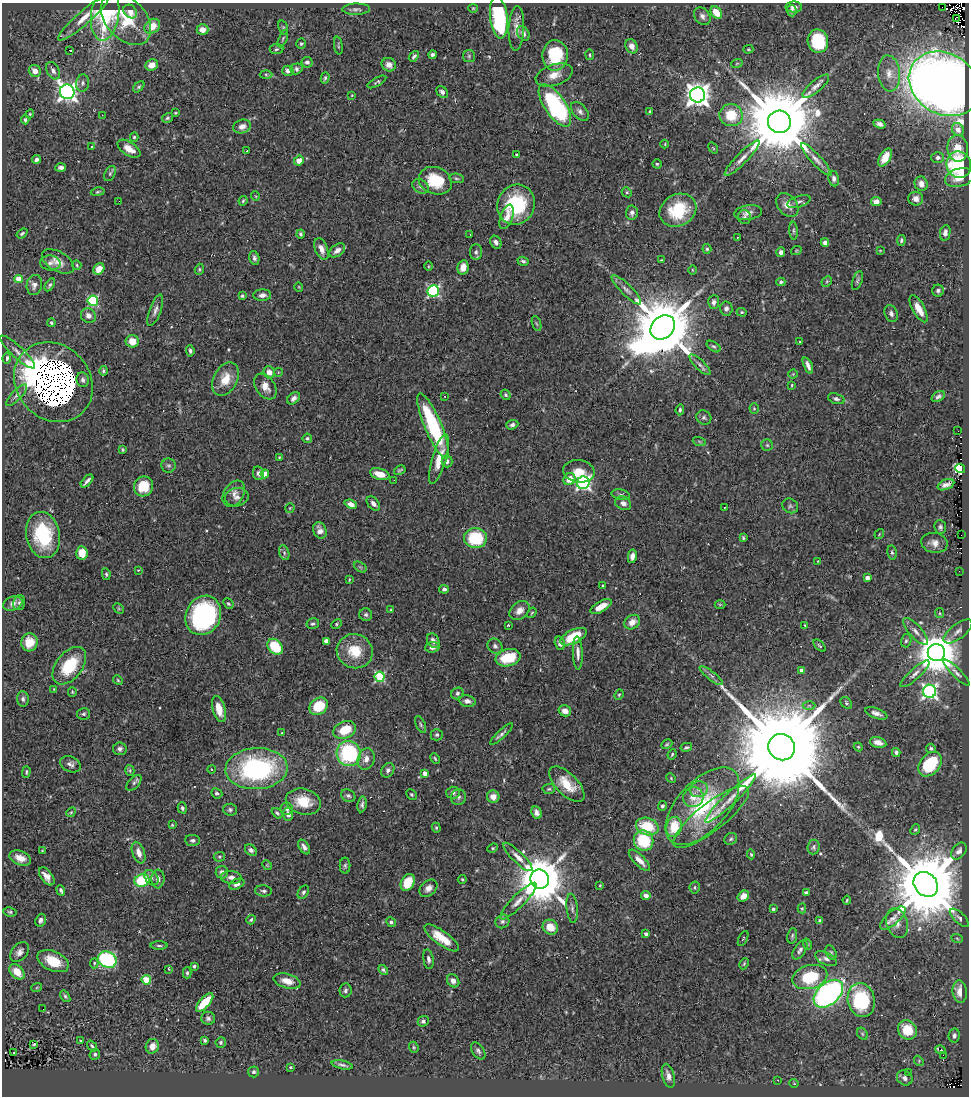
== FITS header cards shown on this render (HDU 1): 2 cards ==
NAXIS1  =                  967
NAXIS2  =                 1094

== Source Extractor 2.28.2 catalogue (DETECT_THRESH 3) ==
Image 967 x 1094 px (HDU 1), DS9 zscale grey, 1 PNG px = 1 image px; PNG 971 x 1098 px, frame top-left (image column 1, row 1094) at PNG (2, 3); each listed source drawn as its Kron ellipse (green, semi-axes under 4 px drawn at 4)
Background 0.646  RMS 0.031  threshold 0.0944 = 3 sigma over >= 5 px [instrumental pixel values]
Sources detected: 459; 6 with non-positive FLUX_AUTO (blend fragments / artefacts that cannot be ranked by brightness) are neither listed nor drawn; the other 453 listed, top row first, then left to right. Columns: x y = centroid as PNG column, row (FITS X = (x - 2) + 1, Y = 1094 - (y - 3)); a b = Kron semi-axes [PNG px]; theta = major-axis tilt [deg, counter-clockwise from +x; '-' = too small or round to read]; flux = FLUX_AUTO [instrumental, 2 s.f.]
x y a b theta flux
794 7 8 5 0 9.1
942 7 2 2 - 12000
473 8 4 4 - 2.1
356 9 14 5 1 6.8
792 10 6 5 - 5
130 12 8 6 -43 15
716 12 7 5 -52 36
105 14 26 14 82 190
702 16 9 7 -51 9
499 17 21 8 -83 240
84 18 33 6 41 28
956 18 3 2 - 4.5
126 19 30 20 -47 84
152 26 8 6 39 31
283 28 7 4 -71 3
516 28 22 7 88 19
202 30 6 5 - 15
523 33 8 5 -57 8.1
283 39 9 4 67 3.7
818 41 12 10 -78 110
301 44 5 5 - 3.1
338 46 9 3 -81 2.3
631 46 7 6 - 16
276 49 7 5 7 4.5
748 49 5 4 - 2.8
69 50 3 2 - 23
433 54 4 3 - 4.9
555 55 15 12 88 110
590 55 5 3 - 2.4
414 56 6 4 50 4.1
469 56 6 6 - 4
307 62 5 5 - 8
737 63 6 3 20 2.6
152 65 6 5 - 16
389 65 7 6 - 13
296 69 6 5 - 6.8
35 71 6 5 - 18
53 71 9 6 -60 8.1
288 71 5 5 - 11
889 73 18 11 -84 28
266 74 6 4 -2 3.4
554 75 19 10 18 26
325 78 6 3 74 3.7
377 82 10 4 29 4
83 83 8 6 81 7
944 84 37 30 -32 3200
816 86 17 5 40 12
139 87 7 4 46 3.4
67 92 7 7 - 1100
442 92 6 5 - 7.3
352 95 3 3 - 1.7
698 95 7 7 - 2000
555 105 24 10 -56 340
580 111 11 6 -49 8.2
650 112 4 3 - 4.8
175 113 3 2 - 1.9
30 114 4 4 - 2
102 115 2 2 - 2.4
731 115 11 11 - 64
167 118 6 4 31 3.7
25 120 4 3 - 3.5
779 122 11 11 - 33000
879 124 6 4 -19 7
242 126 9 6 14 13
958 130 6 6 - 17
134 137 4 4 - 2.7
665 144 4 3 - 1.6
92 146 3 2 - 2.5
713 148 6 3 -54 1.9
958 148 13 10 -83 40
129 149 13 6 -33 25
247 151 2 2 - 1.5
517 155 3 3 - 2.5
885 157 10 5 60 24
742 158 24 5 45 18
938 158 6 5 - 6.8
36 159 4 4 - 6.6
816 159 21 5 -47 15
299 160 5 4 - 17
657 164 4 4 - 2.7
959 165 13 12 - 180
61 168 5 4 - 6.3
110 174 8 5 64 4.6
456 178 7 4 -6 4
834 178 8 5 -79 6.8
960 178 15 9 15 25
435 181 17 13 -21 78
921 184 7 6 - 13
420 186 9 6 -32 7
98 192 7 3 11 2.9
627 192 5 4 - 2.9
255 196 5 3 - 1.7
916 199 7 7 - 13
119 201 2 2 - 25
243 201 5 3 - 2.6
876 201 5 4 - 11
799 202 12 5 18 7.4
516 205 20 18 64 130
787 205 13 9 -52 20
678 210 19 15 29 94
632 213 7 6 - 7
748 213 14 7 8 12
507 217 13 6 70 17
745 217 7 6 - 5.3
794 231 9 3 -86 4.3
22 233 6 3 38 2.8
945 233 8 5 79 9.8
300 234 4 4 - 3.8
470 235 3 2 - 1.7
737 237 3 2 - 2
901 240 5 4 - 4.3
496 242 7 5 -58 8.6
825 243 4 4 - 7.2
321 249 11 6 -67 15
707 249 5 4 - 3.1
337 250 9 5 37 11
880 250 4 3 - 1.5
796 251 5 3 - 1.9
476 252 8 6 -90 5.6
781 252 5 4 - 8.9
254 258 7 5 -75 6.7
661 260 2 2 - 1.3
58 261 17 9 -30 20
523 261 6 4 -17 4.4
50 263 10 7 -6 8.1
77 265 5 4 - 2.2
428 266 5 3 - 1.9
463 267 7 5 77 18
99 269 6 5 - 22
199 269 6 4 71 3
692 270 4 3 - 1.6
19 279 4 4 - 57
827 281 6 4 46 3.5
857 281 10 4 70 4.8
781 282 4 4 - 3.7
34 285 10 7 81 9.8
50 285 7 3 60 3.5
299 287 5 3 - 1.6
626 290 20 5 -45 12
433 291 6 5 - 290
938 291 6 6 - 5.9
262 295 9 6 3 10
242 296 4 4 - 3.3
93 301 5 5 - 170
714 302 7 5 84 8
726 308 7 6 - 7.9
919 309 15 6 -61 25
155 310 17 5 70 10
742 312 5 4 - 2.9
891 314 9 6 -66 7.5
88 316 8 7 - 14
51 323 4 4 - 3.4
536 324 8 3 -71 3.1
663 327 13 11 45 25000
132 341 6 6 - 26
800 342 4 2 - 1.3
714 346 7 4 -34 4.4
190 351 6 3 -84 5.1
18 352 23 6 -43 14
7 358 5 4 - 5.3
700 365 14 5 -45 8.9
808 365 9 3 -67 9.7
103 371 5 4 - 4
269 372 6 5 - 13
278 372 4 3 - 1.4
793 374 4 4 - 2.2
225 379 18 12 63 41
83 380 7 6 - 6.7
53 382 42 36 -48 5800
792 385 4 3 - 2.2
265 387 14 9 -56 19
17 395 14 5 46 7.2
506 395 5 4 - 4
445 396 3 3 - 3.7
938 397 7 4 33 6.3
294 398 7 5 40 8.5
836 399 8 5 -18 5.5
754 409 5 4 - 2.4
680 410 5 3 - 3.5
704 418 8 7 - 5.2
512 425 6 4 20 5.1
433 426 35 8 -67 200
958 431 3 2 - 4.6
307 438 5 5 - 3.7
699 441 7 4 -20 3
767 445 6 6 - 4.1
122 450 3 2 - 2.3
279 457 4 3 - 1.9
439 459 25 7 73 37
447 461 6 5 - 8
169 465 7 7 - 5.3
960 468 5 4 - 580
400 470 6 3 31 3.3
579 471 16 11 -8 30
258 473 7 5 -79 8.2
265 474 4 4 - 16
380 474 10 5 -16 27
569 479 6 5 - 25
394 480 2 2 - 2.9
87 481 8 3 47 8.2
583 483 6 6 - 540
946 485 9 5 22 2.8
144 486 10 9 - 55
234 494 14 10 57 16
621 495 9 5 -13 5.1
237 497 12 9 11 13
623 503 8 6 -29 11
351 504 6 4 -21 12
373 504 8 5 -47 9.9
790 506 8 7 - 5.4
724 507 3 2 - 2.1
290 508 5 4 - 2.4
940 527 7 5 -82 5
320 530 8 6 -66 11
879 534 5 3 - 1.5
43 535 23 17 -78 130
961 535 2 2 - 2.2
475 538 11 10 - 110
743 538 4 3 - 2.8
934 543 13 10 -10 16
892 552 7 4 -80 4.1
82 553 7 5 -85 36
284 553 8 5 -71 5
632 556 7 4 80 9.9
818 561 3 2 - 1.2
360 567 7 4 -33 3.5
138 570 3 3 - 1.7
959 571 2 2 - 1.6
106 574 6 4 -80 3.6
867 578 4 4 - 12
349 580 3 2 - 1.9
603 586 4 3 - 3.2
444 589 5 4 - 5.1
19 603 7 6 - 5
13 604 10 7 18 9.9
228 604 6 4 -49 3.6
720 604 5 3 - 2
601 606 12 5 29 25
119 608 6 4 -45 2.3
391 610 4 3 - 1.7
520 611 11 8 40 17
532 613 6 4 57 2.5
939 613 5 4 - 2.7
203 615 20 17 63 380
366 615 6 6 - 4.9
632 622 8 6 37 19
313 624 6 5 - 4.6
336 624 5 4 - 2.6
508 625 3 3 - 2.4
805 625 4 3 - 1.8
916 631 17 6 -48 13
958 631 17 7 37 12
574 637 14 7 26 60
326 641 4 4 - 28
433 641 8 6 -61 9.2
906 641 7 5 72 4.3
29 642 9 8 - 27
560 643 7 5 -74 7.8
495 646 8 7 - 6.7
820 646 7 3 -45 2.9
275 647 9 6 -46 76
432 647 7 5 6 9.2
355 651 18 17 - 62
578 653 17 5 -87 13
936 653 8 8 - 7800
508 658 13 8 15 74
69 666 21 13 52 83
801 670 4 3 - 5.3
957 673 18 4 -45 8
915 674 19 5 42 12
711 676 14 4 -38 7.5
380 677 5 5 - 190
118 680 5 4 - 2.6
54 689 3 3 - 1.4
929 691 6 6 - 560
72 692 5 4 - 2.4
457 693 6 5 - 5.9
619 695 5 4 - 2.7
23 699 8 6 -83 5.7
467 701 8 5 -12 8.8
846 703 6 5 - 3.9
319 706 10 8 38 73
809 706 6 4 0 3.6
219 709 13 6 -74 32
565 711 6 5 - 16
876 713 12 5 -20 11
84 714 6 5 - 4.2
421 724 9 4 -66 4
345 730 12 8 23 55
282 733 2 2 - 2.4
501 734 15 4 43 7.2
437 735 6 6 - 4.4
878 742 8 5 -14 14
667 744 6 4 28 3.2
686 747 6 4 13 4.2
782 747 13 13 - 82000
858 747 4 4 - 2.5
931 748 5 4 - 3.5
120 749 6 6 - 5.9
896 752 4 4 - 5.3
349 753 12 12 - 210
672 754 5 3 - 3.1
366 759 11 8 72 16
435 759 5 3 - 2.9
70 764 11 7 -24 8.8
930 764 14 9 50 120
211 769 4 3 - 1.5
256 769 31 20 3 350
130 770 5 4 - 3
388 770 8 6 57 7.3
26 772 5 3 - 3.2
425 773 4 4 - 16
671 778 5 4 - 2.3
134 783 9 5 47 4.9
567 784 22 10 -45 50
549 789 6 5 - 3.7
699 789 9 8 - 12
217 793 6 5 - 5.3
453 793 7 6 - 5.6
411 794 5 5 - 3.3
348 796 7 6 - 5.1
459 797 8 7 - 6.4
493 797 6 6 - 16
693 797 10 10 - 22
730 798 34 6 44 21
303 802 18 13 -13 55
362 804 8 4 82 5.8
662 806 5 4 - 5.7
702 806 47 25 47 190
182 808 6 4 -74 4.4
287 809 6 6 - 6.5
230 810 7 6 - 4.7
71 812 5 4 - 2.7
277 813 6 4 -39 3.7
536 813 6 5 - 9.4
288 814 6 5 - 11
711 817 47 14 38 60
172 825 4 3 - 2.1
647 827 11 8 -17 83
674 827 10 7 76 65
436 828 5 4 - 2.8
915 830 6 4 47 3.1
731 839 7 5 35 3.9
193 840 7 5 -5 5
644 841 10 9 - 100
304 847 8 5 -56 9.5
814 847 7 6 - 5
493 848 5 4 - 2.6
251 850 7 5 -42 7.4
42 851 3 3 - 1.5
959 851 9 6 52 8.6
139 853 11 6 -71 17
751 854 5 4 - 2.8
219 857 5 5 - 3.1
518 857 19 5 -44 16
20 858 11 7 -20 20
639 860 14 5 -45 20
267 865 5 4 - 2.6
345 866 8 5 90 4.5
222 872 6 6 - 8.4
47 876 10 6 -53 15
231 877 10 6 -4 11
151 878 8 6 -51 7.1
158 879 9 6 85 11
462 879 4 4 - 2.2
540 879 10 9 - 12000
142 880 7 6 - 97
408 882 9 6 62 53
237 884 8 5 25 9.6
926 884 13 11 -49 31000
600 885 3 2 - 1.8
695 887 6 5 - 3.3
428 888 10 7 42 13
61 890 5 3 - 4.8
264 891 8 5 -5 6.3
303 892 7 5 58 5.5
806 893 4 4 - 5.8
646 895 5 4 - 13
743 896 6 5 - 16
847 900 4 3 - 2.3
518 901 25 6 45 18
572 908 14 5 -84 8.1
802 908 5 4 - 2.3
773 909 3 3 - 3.5
10 912 7 4 -9 3.9
893 918 16 6 41 14
959 918 12 5 -44 6.6
41 920 6 5 - 6.9
251 920 5 4 - 3.5
502 921 7 6 - 6.4
820 921 4 3 - 5.1
391 922 5 4 - 4.7
897 923 15 10 -71 18
550 927 8 7 - 31
646 934 4 3 - 7.2
792 936 8 5 80 3.9
442 938 21 7 -36 42
743 938 8 3 63 2.4
957 938 6 3 -20 2.3
807 944 6 3 -72 2.2
159 946 8 3 -1 3.7
800 950 10 5 57 7.1
20 952 11 7 49 11
831 952 8 5 -63 3.8
428 959 10 5 -81 6.9
826 959 12 6 -26 9.6
107 960 10 8 -27 230
53 961 16 9 -25 50
94 963 5 4 - 2.9
744 964 6 4 64 2.7
194 966 3 3 - 3.3
169 969 3 2 - 2.1
383 970 6 4 -45 4.7
17 972 9 6 -45 32
187 973 5 4 - 3.3
810 977 18 11 15 100
146 980 4 4 - 96
287 981 14 7 -16 26
453 981 7 5 -51 12
37 987 5 3 - 1.9
345 990 7 6 - 5.8
960 992 11 7 -83 24
828 994 17 10 41 580
65 996 6 4 -55 3.7
861 1000 17 13 -76 170
205 1002 12 5 48 77
43 1009 2 2 - 2.6
208 1018 7 6 - 7.3
423 1021 5 5 - 5.5
907 1030 10 9 - 57
862 1034 6 5 - 3.4
954 1036 7 5 79 7.7
205 1040 4 3 - 4
80 1041 3 2 - 3
221 1042 5 5 - 3.9
34 1044 3 3 - 2.6
92 1046 6 4 -52 2.7
152 1046 7 6 - 17
414 1047 6 4 -69 2.8
940 1050 5 2 - 5
478 1051 9 6 -55 6.2
13 1053 3 2 - 3.7
95 1054 5 5 - 4.1
943 1055 2 2 - 1000
919 1061 5 4 - 2.6
342 1065 10 3 -12 6.2
290 1067 3 2 - 2.4
253 1072 5 5 - 4.7
908 1073 2 2 - 1.2
668 1076 12 6 -74 12
905 1078 8 7 - 9.2
778 1080 2 2 - 1.2
794 1083 5 3 - 1.5
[6 non-positive-flux detections neither listed nor drawn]